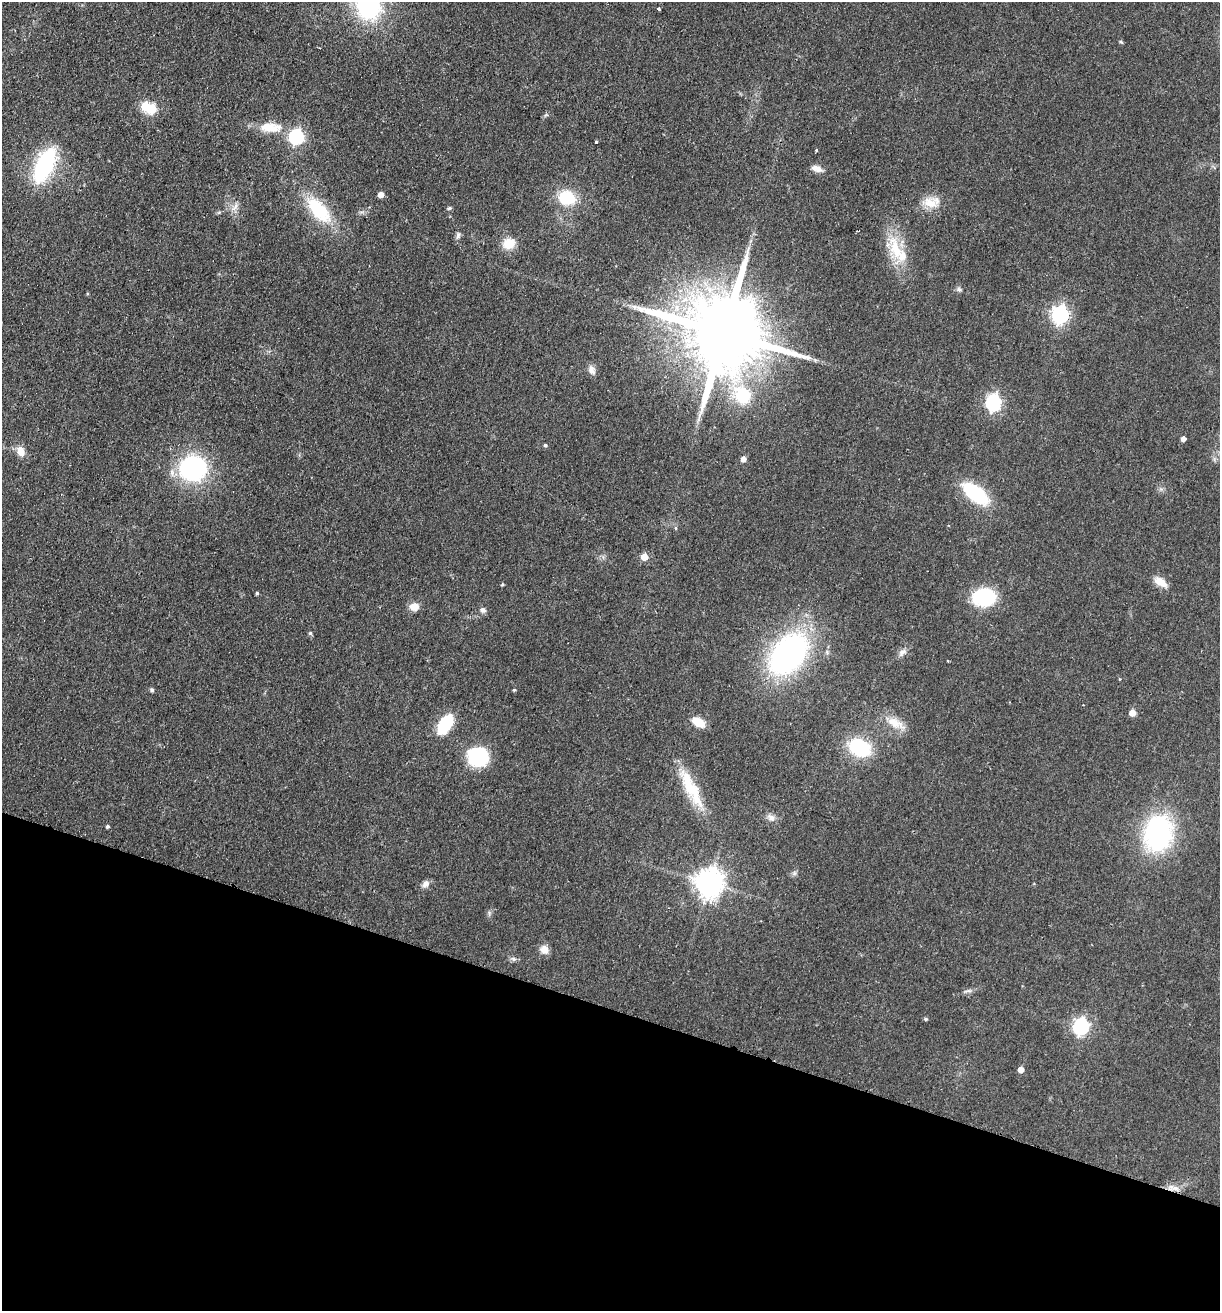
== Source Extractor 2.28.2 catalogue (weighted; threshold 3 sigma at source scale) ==
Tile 15 of 4 x 4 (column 3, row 4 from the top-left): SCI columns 2622-3839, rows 19-1327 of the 5368 x 5274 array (HDU 1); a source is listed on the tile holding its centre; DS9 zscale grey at full resolution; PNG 1222 x 1313 px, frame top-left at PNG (2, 2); no overlay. Shown black and unused: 23% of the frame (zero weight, under 2 of 3 exposures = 3% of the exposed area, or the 3 px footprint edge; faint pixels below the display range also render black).
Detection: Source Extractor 2.28.2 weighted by HDU 2 'WHT'; one run over the whole footprint, this tile lists its part. Background 0.0768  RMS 0.0079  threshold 0.0354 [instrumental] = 3 sigma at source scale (4.5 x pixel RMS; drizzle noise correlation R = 1.50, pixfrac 1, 0.05/0.05 arcsec/px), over >= 5 px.
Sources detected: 68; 1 inside a brighter object's white glare — not listed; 1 inside a brighter listed object's ellipse — not listed separately; the other 66 listed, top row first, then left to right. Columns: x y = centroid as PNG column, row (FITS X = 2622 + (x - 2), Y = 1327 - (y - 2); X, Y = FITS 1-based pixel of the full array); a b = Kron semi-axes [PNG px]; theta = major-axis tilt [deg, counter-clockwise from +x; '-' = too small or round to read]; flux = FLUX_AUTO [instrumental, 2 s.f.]
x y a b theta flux
368 7 27 24 -65 81
659 9 3 3 - 2.2
1121 42 5 4 - 0.93
152 109 5 5 - 40
271 127 30 12 -2 17
296 137 6 6 - 170
596 142 3 3 - 2.8
816 150 4 3 - 0.71
44 166 25 11 64 110
816 168 13 7 -15 5.3
381 195 5 4 - 6.5
566 198 15 13 -11 31
930 203 22 15 -13 13
235 207 13 6 56 3.6
449 208 6 4 23 1.2
319 210 36 17 -47 42
458 235 10 6 82 2.3
509 244 15 13 16 12
896 250 43 17 -71 29
959 289 7 6 - 1.8
87 294 4 3 - 0.85
634 307 7 6 - 2.4
1060 314 7 7 - 270
724 333 24 19 -19 13000
592 370 13 8 -65 3.9
742 395 23 19 -57 36
993 402 8 7 - 140
1183 439 5 4 - 3.8
545 445 5 4 - 1.3
21 451 13 9 -65 7.4
743 459 5 4 - 4.8
193 468 25 23 12 110
975 494 31 14 -39 47
675 528 5 3 - 1
644 557 5 5 - 15
1160 582 18 9 -33 8.5
502 584 4 3 - 1
257 593 4 4 - 1.2
984 597 16 13 -1 69
414 607 11 9 5 7
483 610 8 6 -33 2.5
310 633 5 5 - 1.2
902 652 13 8 44 4
788 654 40 26 51 210
152 690 6 5 - 1.3
514 690 4 3 - 0.88
1132 713 5 5 - 9.8
698 722 10 6 -29 20
895 723 28 12 -28 13
445 724 18 10 58 42
860 748 18 13 -27 62
478 757 16 14 -10 74
690 785 48 16 -62 33
771 817 12 8 -33 3.9
108 826 4 4 - 1.2
1158 833 30 22 81 140
794 873 7 4 90 1.6
709 883 9 8 - 1000
425 884 11 8 50 3.5
544 950 10 9 - 6.4
513 959 8 6 -20 2
967 991 12 3 4 1.7
926 1019 5 4 - 1.2
1081 1026 7 6 - 210
1021 1070 5 4 - 7.3
1175 1188 16 7 5 5.9
Overlapping masked pixels (flux is a lower limit): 1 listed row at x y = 1175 1188
Isophote crosses this tile's border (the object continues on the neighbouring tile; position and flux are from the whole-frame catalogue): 1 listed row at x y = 368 7